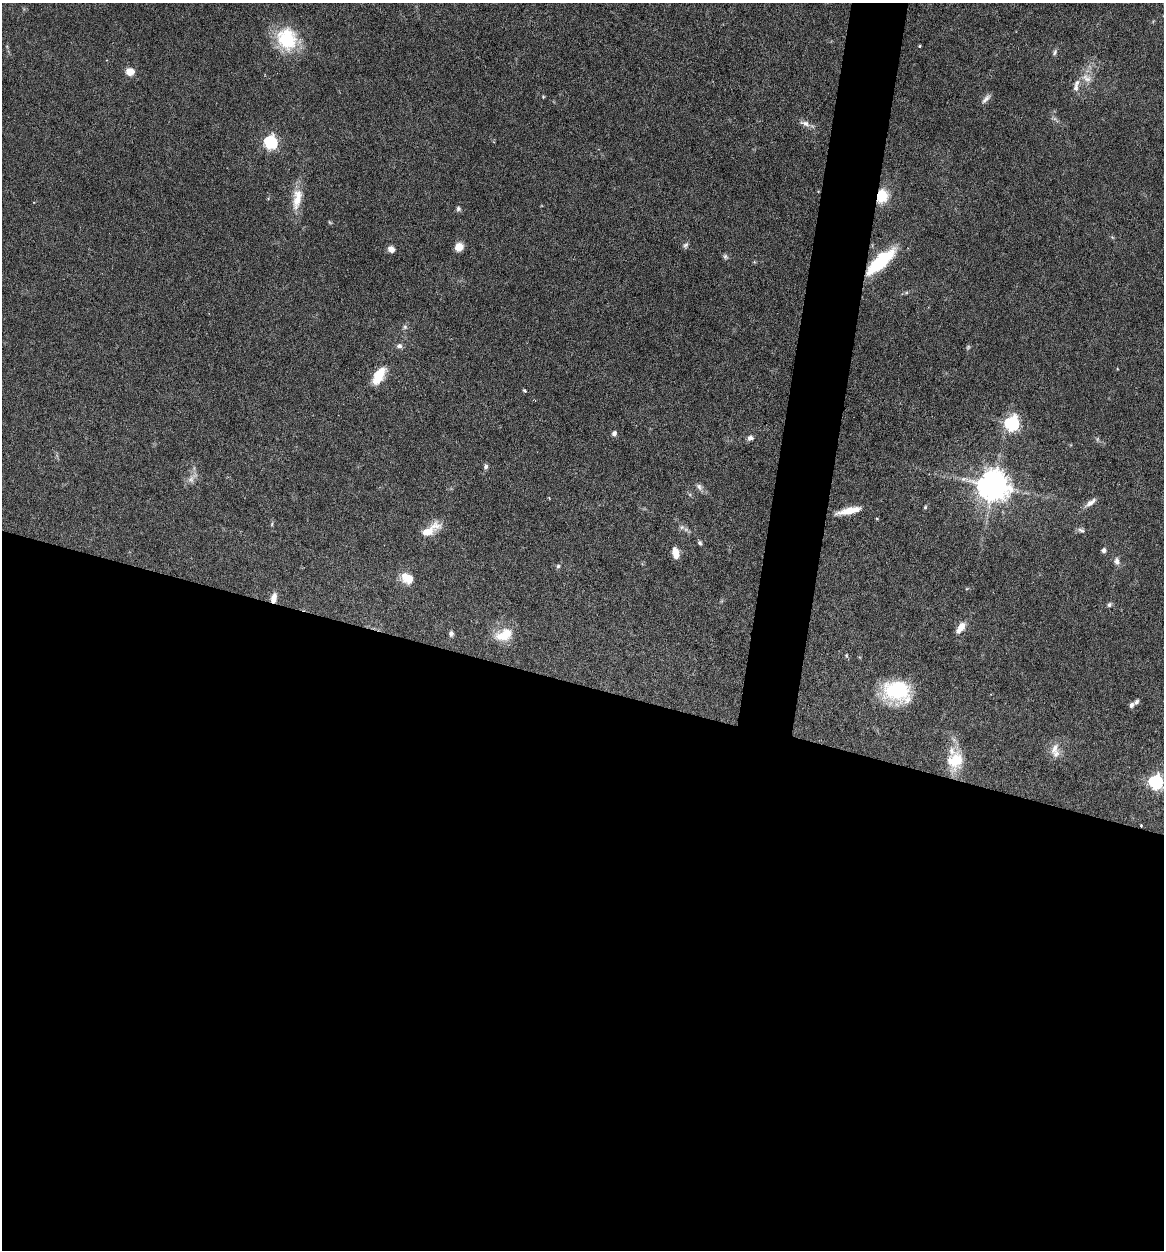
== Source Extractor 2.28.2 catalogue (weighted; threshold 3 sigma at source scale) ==
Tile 14 of 4 x 4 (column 2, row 4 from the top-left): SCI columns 1403-2564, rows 2-1249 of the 5010 x 4991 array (HDU 1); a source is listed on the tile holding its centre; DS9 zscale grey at full resolution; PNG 1166 x 1252 px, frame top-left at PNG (2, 3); no overlay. Shown black and unused: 48% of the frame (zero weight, under 4 of 7 exposures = <1% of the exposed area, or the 3 px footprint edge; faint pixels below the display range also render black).
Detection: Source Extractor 2.28.2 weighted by HDU 2 'WHT'; one run over the whole footprint, this tile lists its part. Background 0.0616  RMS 0.0029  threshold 0.0117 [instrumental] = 3 sigma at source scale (4.09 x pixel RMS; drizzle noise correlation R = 1.36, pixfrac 0.8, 0.05/0.05 arcsec/px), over >= 5 px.
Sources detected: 61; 1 too faint to see at this stretch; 1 long thin detection or spike segment (spike, bleed or trail) — not listed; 5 inside a brighter listed object's ellipse — not listed separately; the other 54 listed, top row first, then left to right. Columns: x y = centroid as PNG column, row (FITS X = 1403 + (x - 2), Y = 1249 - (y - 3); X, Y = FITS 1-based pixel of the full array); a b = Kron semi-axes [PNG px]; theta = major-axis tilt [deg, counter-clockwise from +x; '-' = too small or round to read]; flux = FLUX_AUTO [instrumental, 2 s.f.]
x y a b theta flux
287 39 29 24 -71 13
920 46 3 3 - 0.27
1055 52 9 5 72 0.62
130 72 10 9 - 2.5
1087 78 17 11 -32 2.7
1076 88 10 7 85 1.1
543 97 5 4 - 0.27
986 99 14 6 49 1.2
805 123 14 7 -17 1.6
270 143 6 6 - 44
882 196 10 8 79 9.5
297 200 27 12 79 5.3
458 209 7 6 - 0.61
686 245 9 6 57 0.7
459 247 8 7 - 3.1
391 249 7 6 - 1.9
725 257 8 6 -51 0.63
880 261 34 12 43 18
405 327 6 6 - 0.61
399 346 8 7 - 0.87
968 347 6 5 - 0.42
379 376 22 10 59 6.4
524 391 5 4 - 0.37
1012 424 7 6 - 54
614 433 6 5 - 0.94
750 438 8 6 41 0.96
1097 439 7 4 89 0.43
486 467 7 5 62 0.67
191 479 11 8 73 1.6
993 486 9 9 - 520
699 487 10 7 -59 1.1
1091 503 18 6 35 1.6
925 507 5 4 - 0.36
272 524 6 3 72 0.32
682 527 8 6 -19 0.83
430 530 27 9 33 5.2
1081 530 10 5 -19 0.73
700 543 6 4 -61 0.55
1104 550 5 5 - 0.89
676 553 12 7 -78 2.9
1117 561 10 7 -77 1.3
558 566 6 5 - 0.48
407 578 14 11 -37 4.3
274 598 12 7 79 2.1
1109 605 6 5 - 0.59
962 626 11 9 68 2.2
451 634 7 6 - 0.77
504 635 25 15 19 6
897 691 29 23 -13 18
1131 705 7 5 48 0.84
1055 748 18 9 66 2.5
955 760 24 20 74 8.5
1156 782 6 6 - 58
1141 825 3 3 - 0.22
Overlapping masked pixels (flux is a lower limit): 4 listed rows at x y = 882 196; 880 261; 274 598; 1141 825